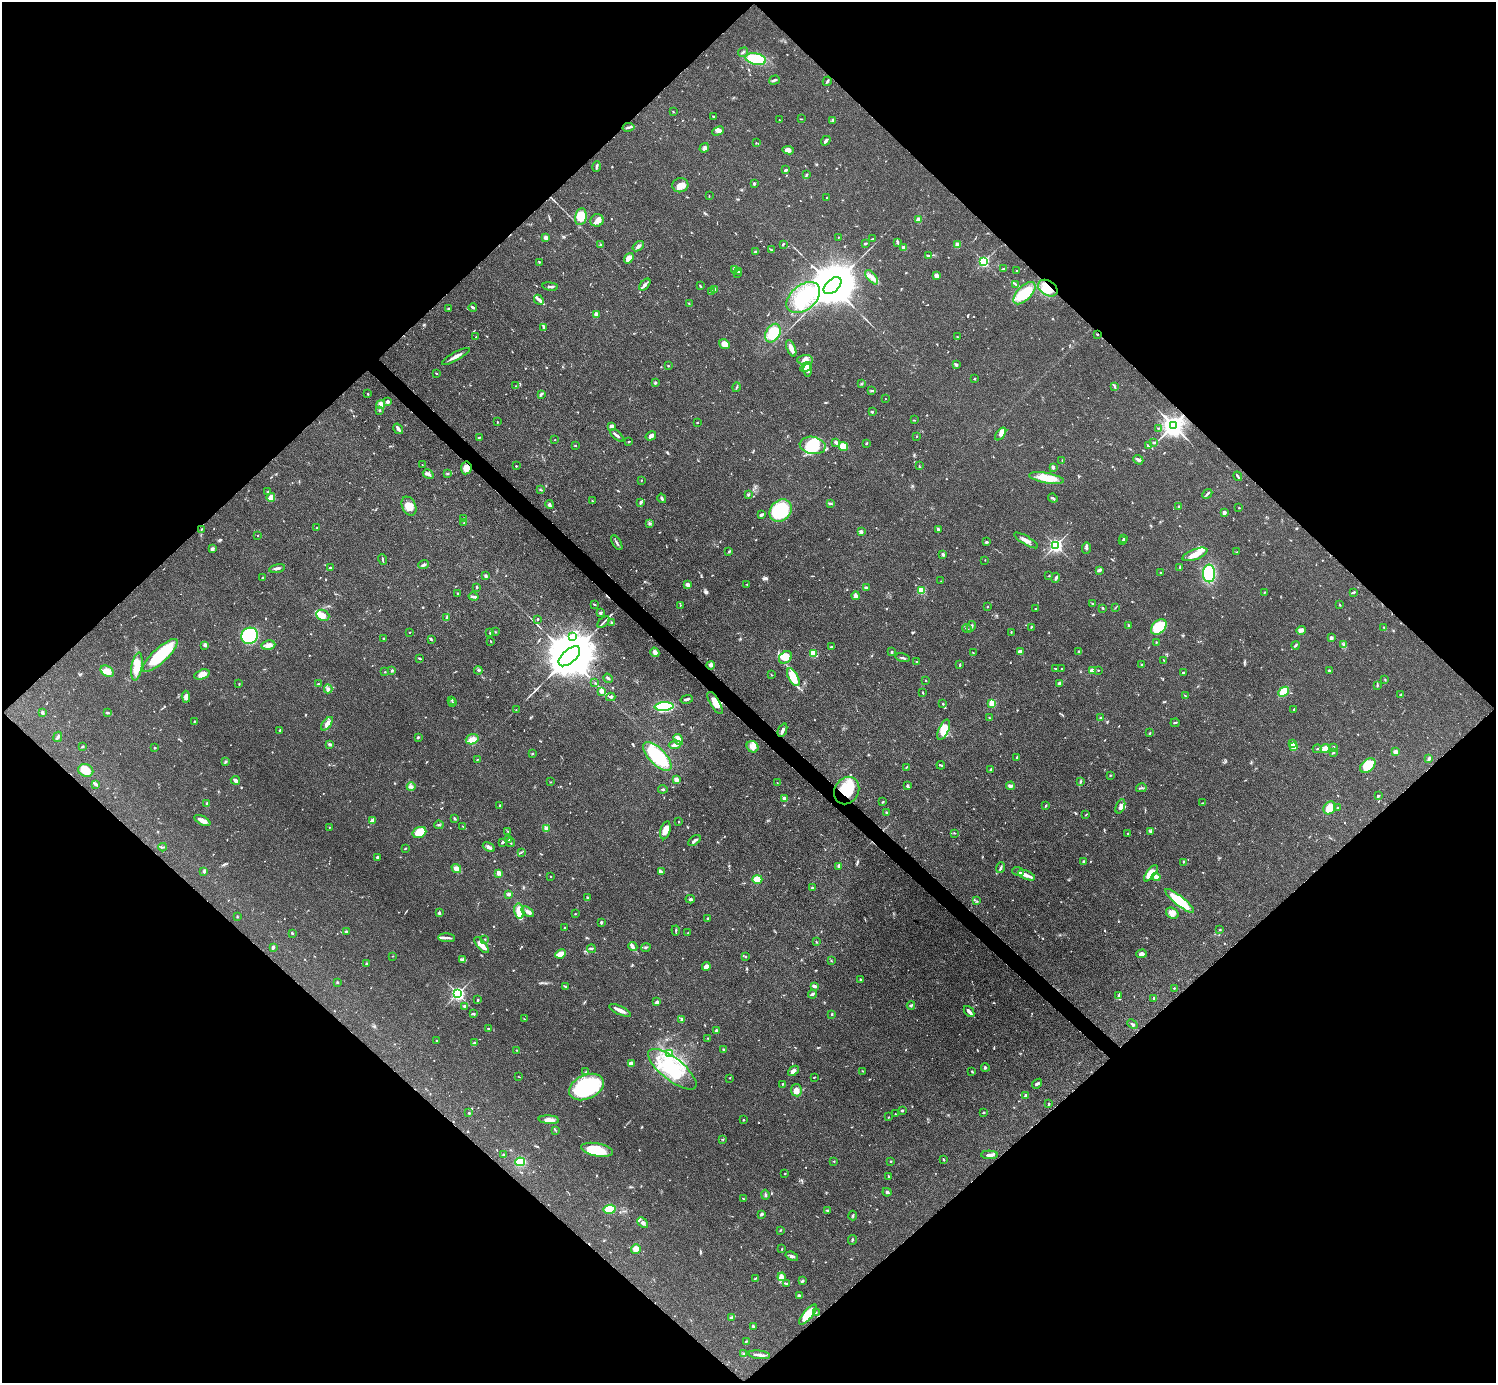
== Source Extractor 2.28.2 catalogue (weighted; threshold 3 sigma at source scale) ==
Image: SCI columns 9-5983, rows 308-5830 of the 5993 x 5993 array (HDU 1 of 3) = the unmasked area's bounding box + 8 px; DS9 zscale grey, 4 x 4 block average (1 PNG px = mean of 4 x 4 image px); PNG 1498 x 1385 px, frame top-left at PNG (2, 2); each listed source drawn as its Kron ellipse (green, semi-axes under 4 px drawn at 4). Shown black and unused: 51% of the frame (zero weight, under 3 of 4 exposures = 1% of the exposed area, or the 3 px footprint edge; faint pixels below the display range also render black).
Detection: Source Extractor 2.28.2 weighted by HDU 2 'WHT'. Background 0.0501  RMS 0.0052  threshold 0.0236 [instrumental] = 3 sigma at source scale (4.5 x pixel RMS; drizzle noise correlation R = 1.50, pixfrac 1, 0.05/0.05 arcsec/px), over >= 5 px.
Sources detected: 848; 2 too faint to see at this stretch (4 x 4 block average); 5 inside a brighter object's white glare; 7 cosmic-ray / hot-pixel residue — neither listed nor drawn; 8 coinciding with a brighter row at this scale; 45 inside a brighter listed object's ellipse — not listed separately; of the other 781, all 500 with FLUX_AUTO >= 1.62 (the completeness limit of this list) listed and drawn (281 fainter detections not listed), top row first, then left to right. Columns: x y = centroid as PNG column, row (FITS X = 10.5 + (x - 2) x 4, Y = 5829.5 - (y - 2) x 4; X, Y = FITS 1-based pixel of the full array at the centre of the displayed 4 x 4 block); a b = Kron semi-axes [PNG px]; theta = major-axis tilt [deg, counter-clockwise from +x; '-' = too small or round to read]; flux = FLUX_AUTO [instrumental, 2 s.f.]
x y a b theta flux
743 52 5 2 - 3.4
756 59 10 5 -13 140
774 80 5 2 - 6.5
827 81 5 2 - 4.6
673 112 3 2 - 1.9
713 117 3 2 - 2.9
801 119 3 2 - 1.7
779 120 2 2 - 1.8
833 120 2 2 - 2
628 127 6 2 10 5.6
718 131 6 4 26 13
826 141 5 2 - 8.3
756 143 2 2 - 1.9
704 148 5 3 - 6.7
788 150 6 4 -8 12
597 167 5 2 - 4.6
786 170 3 2 - 8.3
806 175 3 2 - 2.3
754 184 3 2 - 3.9
680 185 8 7 - 23
709 196 3 2 - 2.1
827 198 2 2 - 2.4
581 216 8 5 80 68
597 220 6 6 - 19
918 220 2 2 - 13
838 237 2 2 - 2
546 238 3 3 - 12
873 238 3 2 - 1.9
898 242 4 2 - 2.6
865 243 3 2 - 4
783 244 3 2 - 3.8
600 245 3 2 - 4
957 245 2 2 - 84
638 246 6 3 38 9.8
904 248 2 2 - 50
771 250 4 2 - 2.8
756 251 3 2 - 2.7
929 256 3 2 - 6
629 258 5 4 - 28
984 261 2 2 - 480
540 262 3 2 - 2.7
734 269 2 2 - 2.8
1004 269 4 2 - 5.9
738 271 2 2 - 2.9
1017 271 2 2 - 2.8
737 273 3 2 - 2.4
936 276 3 3 - 14
872 277 8 3 -51 14
1015 284 4 2 - 3.9
645 285 7 3 47 8.2
550 286 7 2 -8 6.7
700 286 3 2 - 2.9
832 286 10 6 42 20000
1048 288 11 7 -34 47
715 289 4 2 - 2.9
711 292 3 2 - 4
1024 293 14 7 45 93
803 298 19 12 39 110
539 300 6 3 -47 9.7
689 303 3 2 - 1.9
473 307 4 2 - 5.8
448 309 3 2 - 2.7
596 315 3 2 - 12
544 327 3 2 - 3.5
773 333 10 7 61 100
1097 334 2 2 - 2.1
476 337 2 2 - 2
957 337 3 2 - 2.4
724 344 6 4 -38 30
791 348 9 3 -68 25
456 356 15 2 29 19
805 360 8 4 4 15
956 365 3 2 - 4.7
668 366 2 2 - 4.3
806 367 6 3 33 19
808 370 7 2 88 15
436 373 3 2 - 2
975 379 2 2 - 1.8
655 383 3 2 - 3.8
861 384 3 2 - 2.1
516 386 2 2 - 1.6
1114 386 4 2 - 2.9
736 387 5 2 - 3.3
872 391 3 2 - 3.4
368 394 2 2 - 2.7
541 394 3 2 - 3.6
885 399 2 2 - 1.9
388 402 3 2 - 12
381 404 4 4 - 18
379 411 2 2 - 1.8
872 412 2 2 - 3.5
914 420 3 2 - 2.1
497 422 2 2 - 1.7
697 423 2 2 - 2.8
1173 425 4 3 - 2600
612 426 4 3 - 9.2
1158 428 3 2 - 1.7
398 429 6 2 -56 11
1001 434 7 4 52 13
617 435 8 2 -40 9.2
651 436 5 4 - 12
917 436 2 2 - 2.5
479 437 4 2 - 2.7
555 440 2 2 - 1.8
629 442 3 2 - 2.5
836 442 4 3 - 7.9
1154 442 2 2 - 2.2
866 443 2 2 - 3.7
575 445 2 2 - 2.3
813 445 13 8 -9 100
1148 445 2 2 - 4.6
844 446 4 3 - 53
1138 460 5 3 - 7.4
1062 461 4 2 - 2.3
422 465 2 2 - 1.8
516 466 2 2 - 2.5
919 466 3 2 - 2.9
1053 467 3 2 - 7.6
466 468 6 5 - 26
448 473 3 2 - 2.7
428 474 6 2 -29 8.8
1238 476 5 2 - 4.4
1046 478 18 5 -10 64
641 480 2 2 - 1.9
540 490 3 2 - 2.2
268 492 3 2 - 4.2
1207 494 5 2 - 5.5
748 495 3 2 - 4.4
271 497 4 3 - 18
662 498 5 2 - 5.2
1053 498 5 3 - 5.3
592 501 4 2 - 2.2
641 502 3 2 - 6
830 503 3 2 - 5.5
550 505 4 3 - 5.3
409 506 10 7 -64 36
1179 506 2 2 - 2.8
1239 508 2 2 - 2.3
781 510 12 10 44 170
1224 512 2 2 - 17
761 515 4 2 - 5.9
464 519 3 2 - 3.3
464 522 2 2 - 2.1
650 523 3 2 - 4.2
317 528 2 2 - 3.6
201 529 2 2 - 2
938 529 4 2 - 5.7
861 532 2 2 - 22
257 535 2 2 - 2
1124 539 2 2 - 2.5
1026 540 13 3 -30 17
1123 541 3 2 - 3.2
986 542 3 2 - 3.4
617 543 8 2 -58 6.1
1056 545 2 2 - 880
1086 548 6 3 88 6.2
212 549 3 3 - 7.8
729 552 3 2 - 4.1
1237 552 4 2 - 2.8
943 554 3 3 - 6
1195 554 13 5 21 29
383 559 5 2 - 4.3
985 560 2 2 - 1.7
423 565 5 2 - 6.2
1180 567 3 2 - 3.4
277 568 8 2 11 7.9
330 568 3 2 - 2.6
1099 570 3 2 - 11
1160 573 2 2 - 4.6
1209 573 9 6 -90 140
485 576 2 2 - 10
1049 576 3 2 - 1.9
263 578 3 2 - 5.3
1056 578 5 2 - 4.9
941 581 2 2 - 1.8
747 584 2 2 - 1.8
688 585 2 2 - 40
477 587 2 2 - 4.6
866 588 3 2 - 7.6
921 590 2 2 - 160
1264 592 3 2 - 1.7
1353 592 4 2 - 4.8
458 593 2 2 - 10
856 596 4 2 - 16
474 597 5 2 - 5.5
594 604 3 2 - 3.3
1092 604 3 2 - 1.7
680 605 2 2 - 1.7
1340 605 2 2 - 2.3
988 607 2 2 - 1.7
1116 607 4 2 - 2.2
1103 608 2 2 - 2.2
1035 609 2 2 - 1.6
601 613 4 2 - 4.5
323 615 7 5 -23 20
446 617 3 2 - 4.4
538 619 2 2 - 3.3
603 622 7 2 43 5.7
612 623 3 3 - 6.4
1128 625 2 2 - 8.7
971 626 6 2 64 6.9
1031 627 3 2 - 2.6
1159 627 9 6 44 110
967 628 5 2 - 4.8
1384 628 3 2 - 3.1
1301 630 4 3 - 7
410 632 2 2 - 2.6
495 632 2 2 - 1.9
1011 632 3 2 - 2.1
490 633 4 2 - 3.6
250 636 8 8 - 220
572 636 3 3 - 6.2
384 638 3 2 - 2.6
1331 638 2 2 - 33
431 640 4 2 - 3.5
490 641 3 2 - 2.1
1156 642 2 2 - 2.1
205 645 4 3 - 8
268 645 7 4 9 17
1295 645 4 2 - 4
1344 645 3 2 - 3.2
831 647 2 2 - 4.2
1079 651 3 3 - 3.3
655 652 5 3 - 16
892 652 2 2 - 12
1020 652 3 3 - 21
813 653 4 3 - 36
973 653 4 2 - 2
160 655 23 7 43 180
569 656 13 6 42 29000
785 657 7 5 39 38
420 658 3 2 - 3.4
902 658 7 2 -12 5.2
1164 660 3 2 - 1.8
917 661 2 2 - 2.6
960 664 3 2 - 2.2
710 665 4 3 - 8.4
1142 665 2 2 - 3.4
137 667 14 5 81 52
1055 669 3 2 - 2.2
1062 669 2 2 - 3.5
478 670 4 2 - 3.3
1098 670 2 2 - 2.2
1329 670 2 2 - 8.3
107 671 7 5 -32 23
392 671 3 2 - 3.4
1092 671 2 2 - 61
385 672 2 2 - 1.8
1183 673 2 2 - 12
202 674 8 4 20 19
771 675 2 2 - 1.9
793 677 10 5 -61 63
608 678 5 2 - 5.3
926 680 2 2 - 2.4
1385 680 2 2 - 1.7
595 683 2 2 - 1.8
1059 683 3 3 - 5.2
239 684 3 2 - 1.8
318 684 3 2 - 2.7
1377 685 3 2 - 2.6
328 689 4 2 - 5.5
601 691 2 2 - 35
923 692 3 2 - 2.4
1283 692 5 2 - 97
1401 695 4 2 - 4.7
1185 696 3 2 - 1.6
186 697 6 3 -86 17
611 697 5 2 - 4.6
687 699 6 2 14 8.5
452 700 2 2 - 3.3
453 703 3 2 - 2
715 703 12 5 -59 44
992 703 3 3 - 25
942 704 2 2 - 1.7
664 707 9 4 3 220
1294 709 3 2 - 1.8
516 710 3 2 - 1.8
42 713 3 2 - 6.9
108 713 4 2 - 3.9
989 718 2 2 - 2
1100 718 2 2 - 7.8
194 721 2 2 - 2
1175 723 4 2 - 3.3
327 724 8 3 53 14
280 730 4 2 - 2.5
782 730 7 3 67 9.7
944 730 11 5 65 44
1150 733 3 2 - 2.4
58 737 5 2 - 5.9
418 737 3 2 - 3.3
472 739 6 5 - 17
678 739 6 3 -57 36
1292 743 3 3 - 9.2
330 744 4 3 - 5
675 745 6 3 7 14
82 747 3 2 - 2.7
752 747 6 5 - 24
1294 747 2 2 - 100
1333 747 2 2 - 11
155 748 2 2 - 2.8
1317 749 4 2 - 3.1
1325 749 4 4 - 24
1396 752 4 2 - 19
1333 753 4 2 - 2.7
532 754 2 2 - 2.8
657 756 18 8 -45 220
1017 757 3 2 - 2.7
1429 758 2 2 - 8.8
477 760 3 2 - 1.8
226 761 3 3 - 3.3
941 765 4 2 - 3.5
1368 765 9 6 42 82
907 767 3 2 - 2.6
991 769 3 2 - 4.9
86 770 8 6 -22 46
1111 775 2 2 - 2.2
676 779 2 2 - 73
235 780 5 3 - 12
551 782 2 2 - 1.8
1080 782 4 2 - 3.6
777 783 2 2 - 1.7
95 784 4 2 - 6.6
907 786 3 3 - 4.9
1011 786 4 3 - 14
411 787 4 3 - 8.3
1141 788 5 2 - 3.5
663 789 4 2 - 3.7
847 790 14 12 58 110
1378 796 2 2 - 4
785 799 4 2 - 15
883 802 3 2 - 2.6
1203 803 3 2 - 1.8
207 804 3 2 - 3.8
500 806 3 2 - 2.8
1046 806 3 2 - 4.1
1120 806 8 4 68 13
1338 807 2 2 - 3.2
1330 808 7 5 51 61
887 812 2 2 - 3.2
1086 815 3 2 - 1.9
454 818 3 2 - 4.2
202 820 9 3 -27 24
372 820 4 2 - 4
678 821 2 2 - 2
439 825 4 2 - 3.9
463 826 2 2 - 1.6
329 827 2 2 - 1.7
546 828 4 3 - 8.1
665 830 9 5 75 26
508 831 2 2 - 1.6
1150 831 4 2 - 3.6
419 832 7 5 24 75
955 833 2 2 - 1.9
1128 833 2 2 - 1.7
508 839 4 2 - 7.4
694 841 7 2 38 9.8
502 842 4 2 - 3.7
511 843 4 2 - 3.3
163 847 4 2 - 3.2
489 847 6 2 -30 10
405 848 3 2 - 2.2
521 852 3 2 - 1.9
377 857 3 2 - 5.4
1083 861 2 2 - 3.6
1183 862 2 2 - 1.9
839 866 3 2 - 9.6
456 868 5 4 - 13
1001 868 5 2 - 6.4
204 871 3 2 - 6.5
661 872 3 3 - 3.9
1018 872 6 2 -22 4.6
499 873 2 2 - 63
1151 873 10 4 51 46
1026 875 9 3 -23 12
551 877 2 2 - 1.7
1156 877 4 3 - 22
757 879 5 3 - 69
812 888 2 2 - 3.8
508 894 4 3 - 7.4
587 898 2 2 - 4.3
690 899 4 3 - 5.2
977 901 2 2 - 1.8
1180 901 18 4 -39 120
519 911 7 5 -78 30
528 912 7 3 -34 10
439 913 4 2 - 4.3
1172 913 7 5 -33 21
575 914 2 2 - 2.2
237 917 2 2 - 1.8
707 918 2 2 - 3.2
601 922 3 2 - 3.4
564 927 2 2 - 1.6
676 930 5 2 - 3.1
1220 930 2 2 - 2
346 931 3 2 - 3.3
688 932 3 2 - 1.8
292 933 2 2 - 8.5
447 938 8 2 -4 9.5
485 939 3 2 - 2.1
816 942 2 2 - 2.2
482 945 10 3 -49 25
273 947 4 2 - 6.5
633 947 5 3 - 7.6
646 947 5 2 - 3.6
591 949 4 2 - 2.8
561 954 6 3 23 35
1142 954 5 3 - 10
393 956 2 2 - 1.6
745 957 2 2 - 2.3
463 960 3 2 - 3.7
831 961 2 2 - 1.8
366 963 2 2 - 3.7
706 966 4 3 - 14
861 980 3 2 - 2.1
337 982 3 2 - 2.7
814 986 3 2 - 11
565 987 4 2 - 4.4
1174 988 2 2 - 1.6
458 993 2 2 - 910
812 994 4 2 - 6.7
1118 996 3 2 - 4.3
1154 998 2 2 - 4.8
478 1000 3 2 - 2.8
657 1002 2 2 - 11
911 1005 4 2 - 4.7
465 1006 4 3 - 4.2
620 1010 12 2 -25 23
969 1012 6 2 -49 15
474 1014 3 2 - 3.9
832 1014 2 2 - 8.4
524 1019 3 2 - 1.8
682 1020 4 2 - 4.5
1132 1024 5 2 - 6.1
488 1028 2 2 - 2.4
716 1031 3 2 - 6.9
708 1038 3 2 - 1.7
436 1041 3 2 - 1.9
474 1043 3 2 - 2.7
723 1049 3 2 - 2.2
517 1050 2 2 - 1.7
670 1053 4 2 - 5.7
631 1064 4 3 - 25
985 1068 4 2 - 3.5
672 1069 29 11 -38 150
793 1071 6 4 42 9.4
863 1071 3 2 - 2.1
972 1071 3 2 - 3.1
586 1072 3 2 - 3.1
519 1077 3 2 - 1.7
730 1078 2 2 - 1.9
814 1078 2 2 - 1.8
783 1084 2 2 - 5.3
1037 1084 5 2 - 5.7
586 1087 18 12 25 320
796 1090 6 5 - 18
1025 1096 4 2 - 6.8
1048 1104 4 2 - 1.9
902 1111 2 2 - 14
469 1113 2 2 - 4.1
984 1113 3 2 - 2.3
895 1114 2 2 - 2.8
888 1117 2 2 - 1.7
549 1120 10 4 -4 21
743 1120 2 2 - 3.2
555 1130 2 2 - 1.7
723 1140 2 2 - 1.6
597 1150 16 6 -11 95
504 1155 3 3 - 3.7
990 1155 8 3 -1 11
943 1159 2 2 - 4.5
834 1161 2 2 - 1.8
891 1161 2 2 - 1.8
520 1162 5 4 - 54
785 1174 3 2 - 1.8
888 1177 4 2 - 3.1
887 1192 4 2 - 5.5
765 1195 5 2 - 3.4
743 1198 3 2 - 1.7
610 1209 6 4 8 54
828 1210 3 2 - 4.8
761 1214 3 3 - 4.6
853 1216 5 2 - 3.3
643 1223 6 4 -42 9.1
780 1230 2 2 - 2.3
852 1240 5 2 - 3.6
636 1249 5 4 - 20
782 1249 2 2 - 1.8
792 1256 6 3 -19 7.9
782 1277 4 4 - 20
756 1278 4 2 - 3
802 1281 4 2 - 5.3
787 1284 4 2 - 2.6
799 1295 3 2 - 2.9
816 1312 2 2 - 1.9
808 1314 12 4 49 74
732 1317 4 3 - 6.4
753 1326 2 2 - 5.7
746 1342 2 2 - 2.7
743 1354 4 2 - 3
759 1355 11 2 -6 19
Overlapping masked pixels (flux is a lower limit): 6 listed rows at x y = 1048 288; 1173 425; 466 468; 715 703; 847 790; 808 1314
Diffuse or blended objects may show on this block-average render without a row.